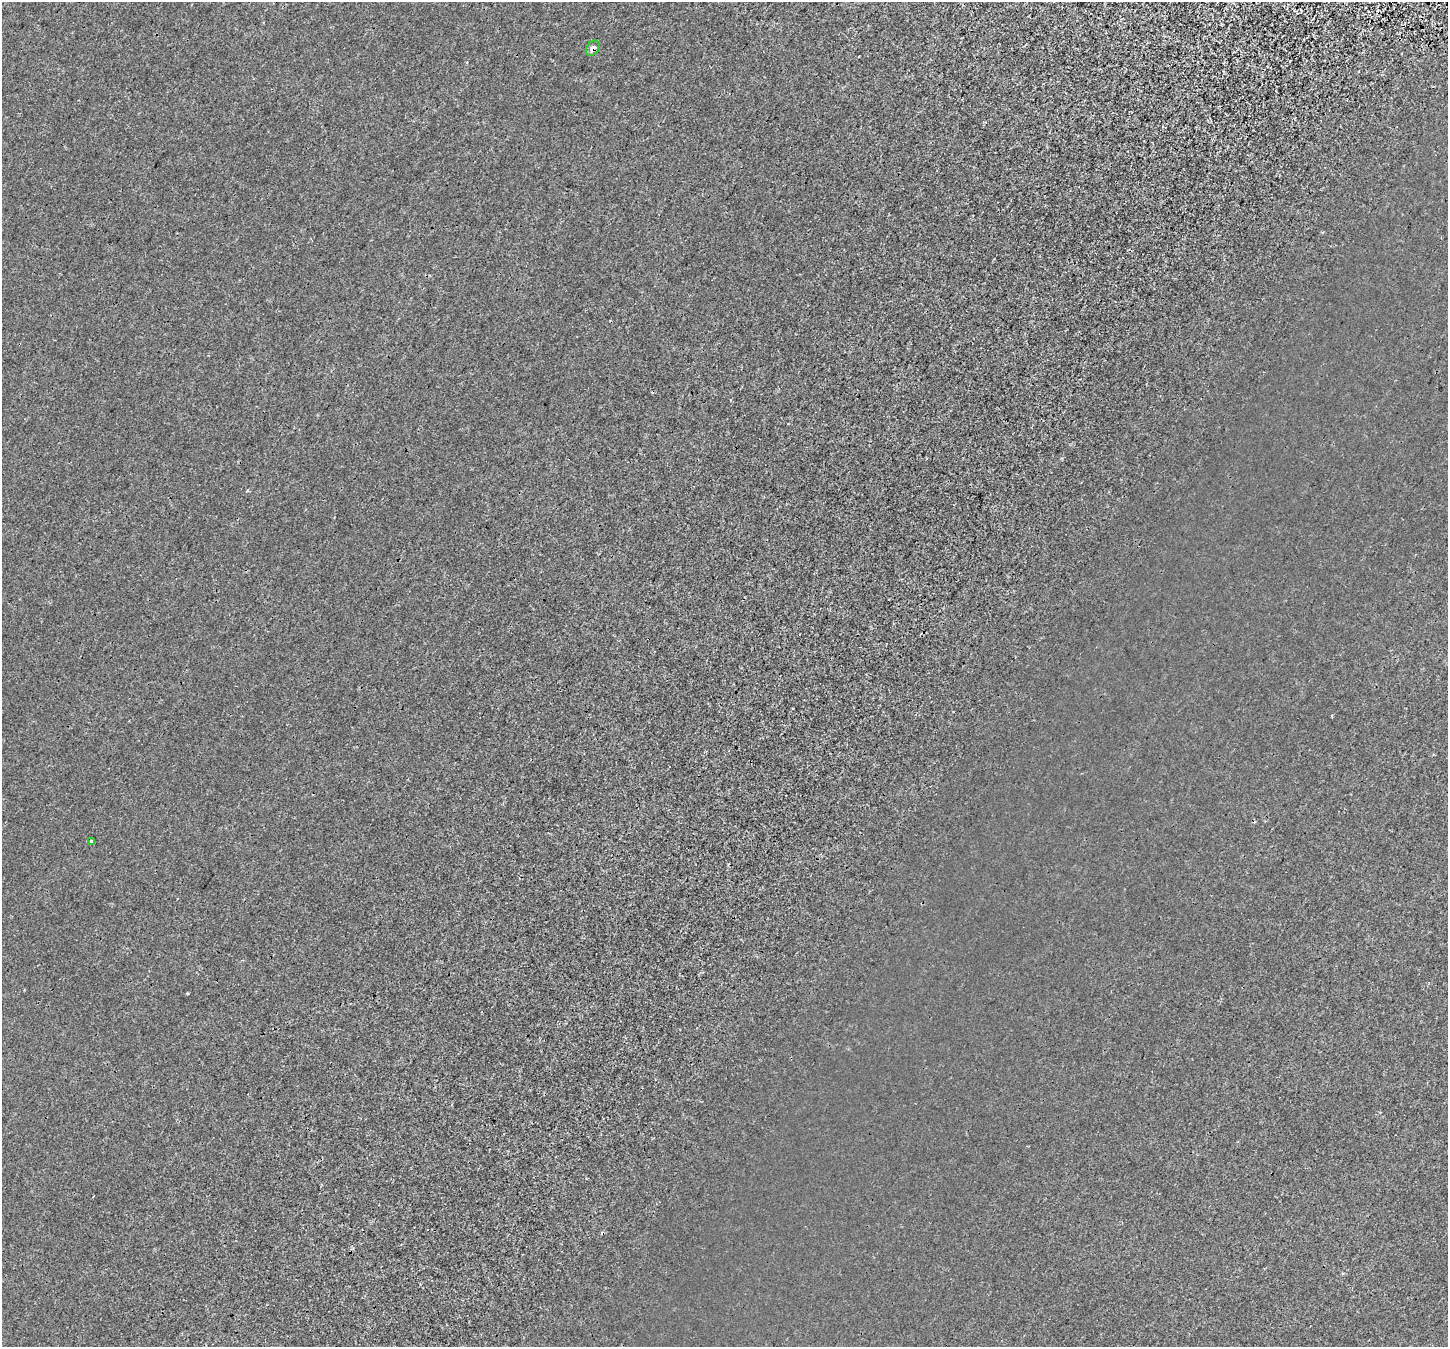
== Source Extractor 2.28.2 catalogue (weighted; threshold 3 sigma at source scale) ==
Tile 10 of 4 x 4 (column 2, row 3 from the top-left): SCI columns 1574-3019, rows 1686-3030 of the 6043 x 6121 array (HDU 1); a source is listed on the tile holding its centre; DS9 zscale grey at full resolution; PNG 1450 x 1349 px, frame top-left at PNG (2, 2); each listed source drawn as its Kron ellipse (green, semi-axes under 4 px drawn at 4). Shown black and unused: <1% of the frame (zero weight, under 3 of 4 exposures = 9% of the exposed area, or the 3 px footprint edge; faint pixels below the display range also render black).
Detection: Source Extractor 2.28.2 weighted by HDU 2 'WHT'; one run over the whole footprint, this tile lists its part. Background 4.56e-04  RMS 0.0014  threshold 0.00613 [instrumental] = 3 sigma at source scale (4.5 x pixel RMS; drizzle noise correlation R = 1.50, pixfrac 1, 0.0396/0.0396 arcsec/px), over >= 5 px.
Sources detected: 4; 2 cosmic-ray / hot-pixel residue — neither listed nor drawn; the other 2 listed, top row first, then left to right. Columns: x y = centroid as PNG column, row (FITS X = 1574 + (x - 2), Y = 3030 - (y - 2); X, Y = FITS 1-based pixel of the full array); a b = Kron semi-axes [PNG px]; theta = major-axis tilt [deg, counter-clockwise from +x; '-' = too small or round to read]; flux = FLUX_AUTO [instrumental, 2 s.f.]
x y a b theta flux
593 48 8 6 54 0.48
91 841 4 3 - 0.23
Overlapping masked pixels (flux is a lower limit): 1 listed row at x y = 593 48